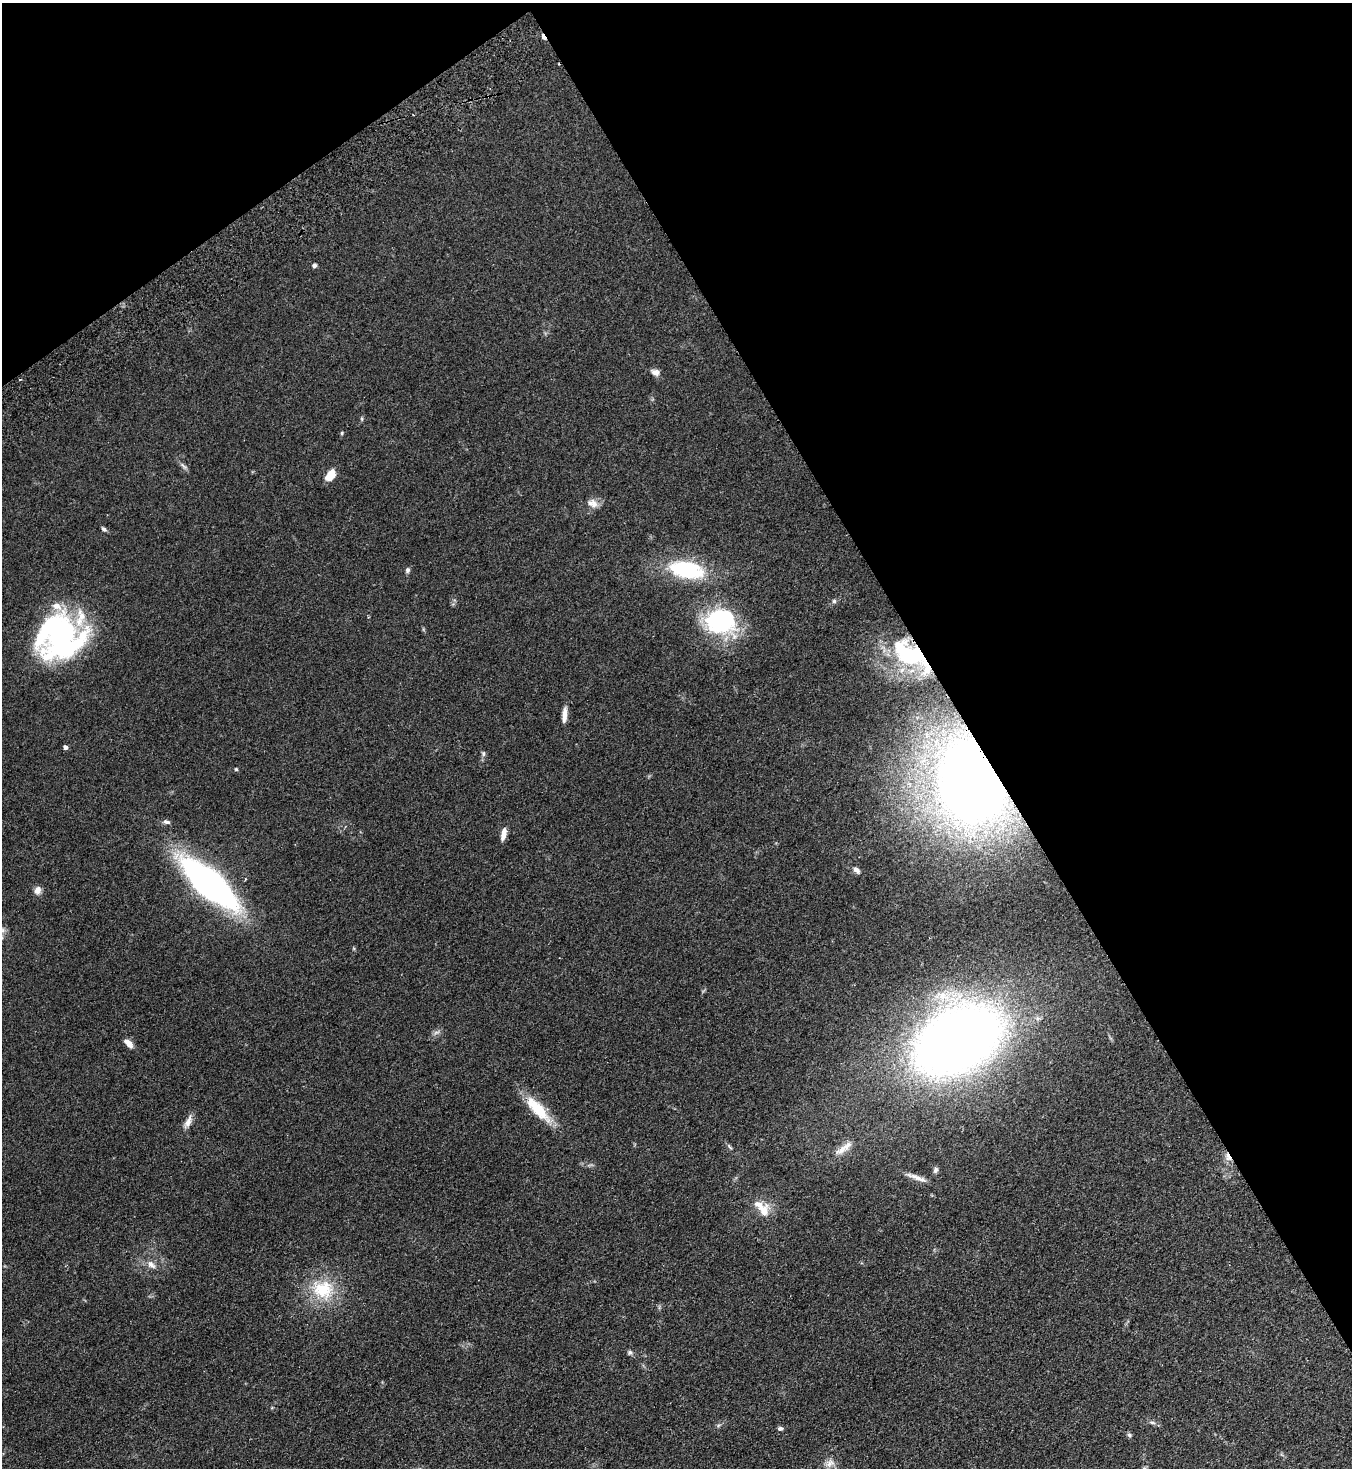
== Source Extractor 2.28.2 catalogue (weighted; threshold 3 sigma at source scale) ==
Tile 3 of 4 x 4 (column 3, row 1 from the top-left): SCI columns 3032-4381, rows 4448-5913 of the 5925 x 5963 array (HDU 1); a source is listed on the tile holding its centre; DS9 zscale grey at full resolution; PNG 1354 x 1470 px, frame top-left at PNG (2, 3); no overlay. Shown black and unused: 33% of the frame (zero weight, under 2 of 3 exposures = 3% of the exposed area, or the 3 px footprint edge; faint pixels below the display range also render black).
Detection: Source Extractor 2.28.2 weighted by HDU 2 'WHT'; one run over the whole footprint, this tile lists its part. Background 0.091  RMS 0.009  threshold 0.0403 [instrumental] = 3 sigma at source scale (4.5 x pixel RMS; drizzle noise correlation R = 1.50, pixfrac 1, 0.05/0.05 arcsec/px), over >= 5 px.
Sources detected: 52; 4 inside a brighter object's white glare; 1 cosmic-ray / hot-pixel residue — not listed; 5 inside a brighter listed object's ellipse — not listed separately; the other 42 listed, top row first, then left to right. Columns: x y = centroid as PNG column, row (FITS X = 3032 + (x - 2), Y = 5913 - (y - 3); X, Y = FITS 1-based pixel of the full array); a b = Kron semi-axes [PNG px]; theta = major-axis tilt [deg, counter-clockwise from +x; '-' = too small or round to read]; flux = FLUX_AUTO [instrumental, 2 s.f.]
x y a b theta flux
543 37 7 4 -59 3.8
314 265 5 4 - 1.9
655 372 11 8 -16 4.3
362 419 6 3 -72 1.1
342 433 5 4 - 0.98
183 466 14 4 -46 2.7
331 475 13 8 50 12
592 503 15 10 -27 6.8
104 529 7 5 -42 1.9
407 570 7 6 - 2.2
687 570 29 14 -11 82
834 601 6 5 - 1.8
718 619 40 27 -36 90
61 640 51 37 71 170
911 658 55 19 -22 54
564 715 19 5 85 6.6
65 747 4 4 - 4
483 753 8 5 -85 1.8
236 769 4 4 - 0.99
972 781 47 33 -85 1300
166 822 10 6 -17 2.5
503 834 14 6 79 6.3
856 870 9 6 -44 3.2
209 883 50 17 -42 390
37 890 9 8 - 5.1
436 1032 9 4 9 2.2
958 1040 70 47 31 990
129 1043 10 5 -45 7.6
538 1109 40 13 -47 29
188 1122 20 7 65 6
730 1147 10 3 -57 1.5
841 1150 20 9 40 9.4
935 1170 8 6 69 2.2
917 1178 30 5 -20 6.6
764 1211 21 14 87 13
151 1265 13 8 -43 5.4
323 1289 31 26 -16 42
630 1353 7 6 - 1.9
1152 1422 9 4 -11 2.1
780 1428 7 5 11 2.2
1129 1435 6 5 - 1.7
830 1463 13 10 40 5.9
Overlapping masked pixels (flux is a lower limit): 3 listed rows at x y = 543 37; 911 658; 972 781